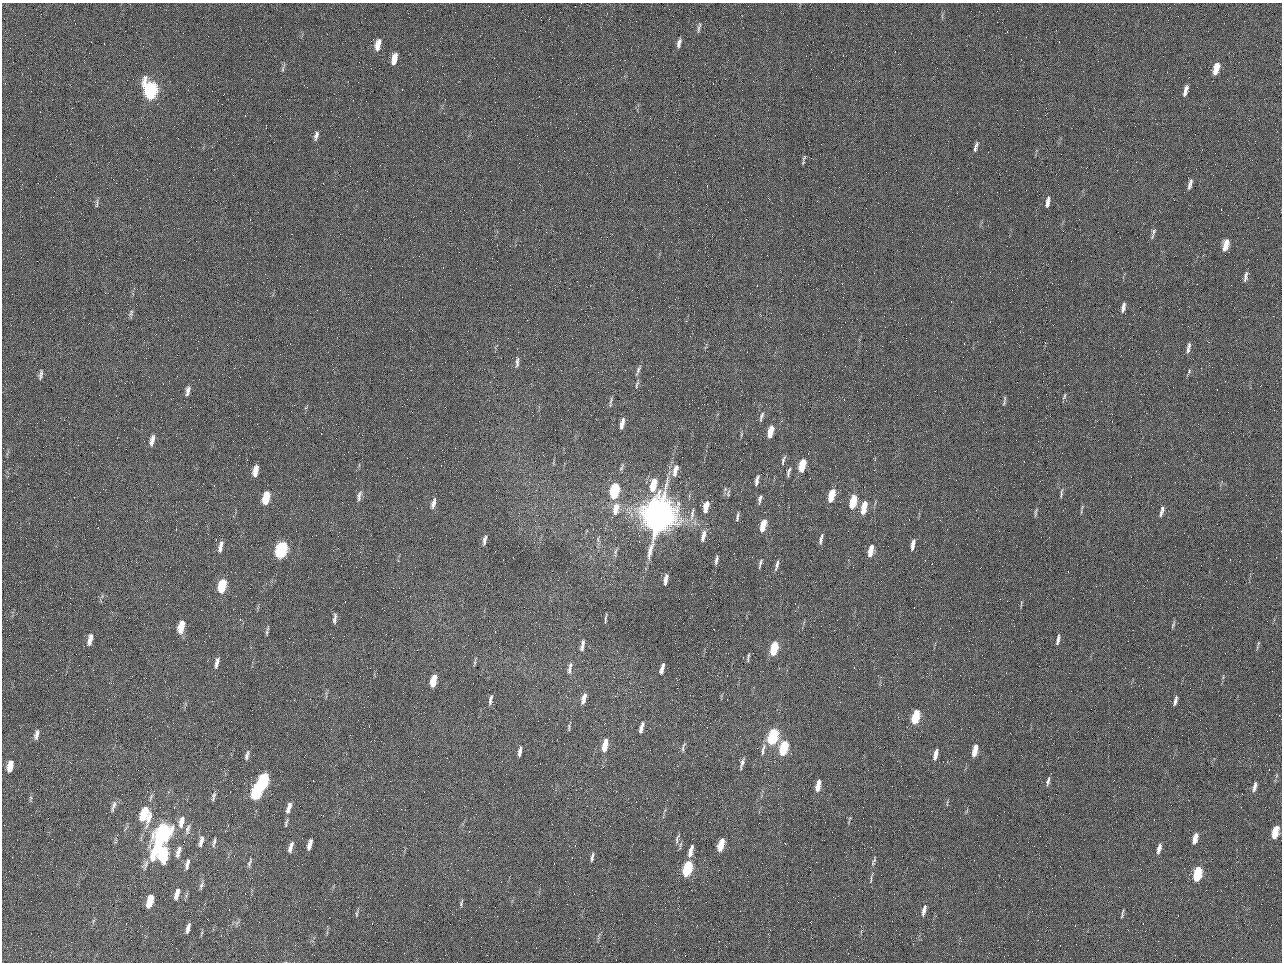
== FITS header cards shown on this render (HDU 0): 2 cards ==
NAXIS1  =                 1280 / length of data axis 1
NAXIS2  =                  960 / length of data axis 2

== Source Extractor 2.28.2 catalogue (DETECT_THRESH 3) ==
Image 1280 x 960 px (HDU 0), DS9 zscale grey, 1 PNG px = 1 image px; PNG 1284 x 964 px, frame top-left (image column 1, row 960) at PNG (2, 3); no overlay
Background 2560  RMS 180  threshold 553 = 3 sigma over >= 5 px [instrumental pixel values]
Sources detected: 153; all 153 listed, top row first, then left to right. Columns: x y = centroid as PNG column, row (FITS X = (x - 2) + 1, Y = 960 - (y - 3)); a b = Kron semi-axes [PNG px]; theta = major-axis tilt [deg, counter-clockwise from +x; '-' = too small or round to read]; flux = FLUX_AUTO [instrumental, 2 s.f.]
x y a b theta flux
699 28 14 4 78 3.6e+04
679 43 13 5 76 5.7e+04
378 45 14 7 78 1.4e+05
984 50 2 2 - 6.2e+04
394 59 13 6 78 1.5e+05
1216 68 12 5 73 2.1e+05
283 69 11 4 85 3.0e+04
1186 88 8 5 -88 4.3e+04
151 91 13 8 -86 2.1e+06
1185 92 11 5 90 5.1e+04
316 136 11 5 73 4.8e+04
976 147 12 4 73 4.8e+04
804 158 11 4 64 2.6e+04
1191 182 11 5 84 4.0e+04
1189 187 9 4 -81 2.8e+04
1048 202 14 5 79 7.1e+04
97 203 12 4 84 2.7e+04
1153 233 15 4 74 3.9e+04
1226 245 12 6 75 1.6e+05
1245 276 14 5 79 4.8e+04
1123 307 12 5 79 5.3e+04
131 313 10 6 67 3.3e+04
1189 346 9 5 76 3.7e+04
1188 350 8 5 59 3.2e+04
517 362 14 4 84 4.2e+04
638 370 16 4 67 3.9e+04
1189 371 7 4 63 2.2e+04
41 375 13 5 78 4.1e+04
637 385 13 4 75 2.7e+04
188 391 13 5 80 5.4e+04
1064 396 9 3 67 2.1e+04
611 402 15 3 81 3.1e+04
1004 403 10 4 76 2.5e+04
761 416 12 4 71 3.4e+04
622 423 11 4 77 7.3e+04
770 432 11 5 76 1.7e+05
986 432 2 2 - 7.9e+03
152 440 15 6 78 7.5e+04
783 460 13 4 72 3.2e+04
802 465 11 5 75 3.4e+05
675 470 16 6 75 1.1e+05
255 471 11 5 79 1.2e+05
788 472 9 3 75 3.6e+04
757 480 11 4 76 5.6e+04
653 485 13 6 76 3.0e+05
614 491 11 5 80 9.7e+05
728 493 11 6 80 3.2e+04
1061 493 14 3 81 2.8e+04
359 496 14 6 79 5.4e+04
831 496 11 5 76 3.2e+05
266 498 12 6 78 3.5e+05
760 499 11 4 77 4.0e+04
853 502 12 5 76 3.6e+05
433 503 13 5 75 6.5e+04
706 507 12 5 77 1.6e+05
864 508 12 5 79 2.5e+05
616 509 17 8 78 1.5e+05
1162 511 13 5 74 5.8e+04
1036 512 14 4 81 2.7e+04
692 514 19 5 82 7.7e+04
659 516 23 17 73 1.2e+07
737 517 12 3 80 2.7e+04
763 525 12 5 76 2.2e+05
703 536 14 5 78 8.3e+04
821 539 15 4 76 4.2e+04
484 540 12 4 79 4.3e+04
913 545 12 4 80 7.5e+04
220 546 14 5 77 7.0e+04
281 550 11 6 76 1.9e+06
871 551 12 5 77 1.7e+05
716 560 10 3 79 3.8e+04
760 563 13 4 74 3.1e+04
777 565 14 4 76 4.1e+04
666 579 10 3 79 7.1e+04
222 586 12 6 77 4.7e+05
1021 603 9 3 80 1.7e+04
606 618 10 2 83 2.0e+04
335 619 13 5 82 4.4e+04
1173 625 12 3 72 2.5e+04
181 627 12 6 77 2.2e+05
267 632 11 4 90 2.6e+04
90 639 13 5 78 8.3e+04
1058 640 13 4 77 4.9e+04
1258 643 9 3 77 2.0e+04
582 646 14 5 80 5.7e+04
774 648 11 5 77 5.4e+05
748 657 10 3 80 2.6e+04
475 661 11 3 81 2.0e+04
217 663 15 5 75 6.2e+04
662 668 7 3 73 5.9e+04
569 669 12 6 78 5.3e+04
661 671 4 4 - 3.4e+04
433 681 11 5 76 2.1e+05
584 699 12 5 74 9.3e+04
490 700 13 4 78 4.0e+04
1175 701 12 4 77 4.8e+04
915 717 11 5 76 6.0e+05
569 727 10 3 -87 1.9e+04
641 728 11 4 74 7.9e+04
36 735 13 6 80 5.9e+04
773 737 11 5 74 1.3e+06
605 745 14 5 78 2.1e+05
683 747 13 3 72 2.9e+04
783 748 11 5 75 7.5e+05
763 750 19 5 77 6.2e+04
520 751 10 3 79 5.4e+04
975 751 12 5 78 1.5e+05
935 754 12 5 76 8.5e+04
247 755 13 5 77 4.7e+04
742 763 16 4 72 5.1e+04
10 766 11 6 77 1.6e+05
263 781 12 5 75 1.4e+06
1048 781 11 4 76 3.6e+04
818 786 13 5 78 1.5e+05
1254 787 13 5 76 5.5e+04
257 791 13 6 76 1.5e+06
213 796 12 5 76 3.8e+04
113 806 16 4 74 4.7e+04
289 808 14 5 73 8.2e+04
144 814 14 7 74 4.3e+05
149 817 22 6 70 1.2e+05
850 818 5 4 - 1.3e+04
181 822 16 7 77 1.1e+05
286 823 15 4 71 3.1e+04
188 829 16 6 76 5.6e+04
1275 832 11 5 75 2.7e+05
162 835 22 8 66 3.2e+06
677 839 14 4 74 3.4e+04
1195 839 12 5 74 1.0e+05
201 841 14 5 77 7.1e+04
214 842 14 4 75 3.6e+04
310 844 10 4 74 9.4e+04
721 845 11 4 73 3.1e+05
290 847 13 5 73 7.5e+04
1159 848 12 5 76 6.6e+04
691 851 13 4 75 1.0e+05
178 852 15 6 75 7.6e+04
163 854 13 7 82 7.4e+05
592 857 11 3 79 3.8e+04
874 860 9 4 54 2.4e+04
249 863 13 4 72 3.2e+04
187 864 12 4 77 5.5e+04
687 869 11 5 74 1.0e+06
1197 874 11 5 77 6.9e+05
871 880 13 2 80 2.0e+04
201 886 10 4 71 3.0e+04
177 894 12 5 73 9.1e+04
150 901 11 5 74 2.7e+05
461 903 10 4 76 2.4e+04
924 910 14 5 76 7.0e+04
357 913 9 3 82 1.9e+04
1122 914 11 3 79 2.3e+04
188 928 9 3 75 5.8e+04